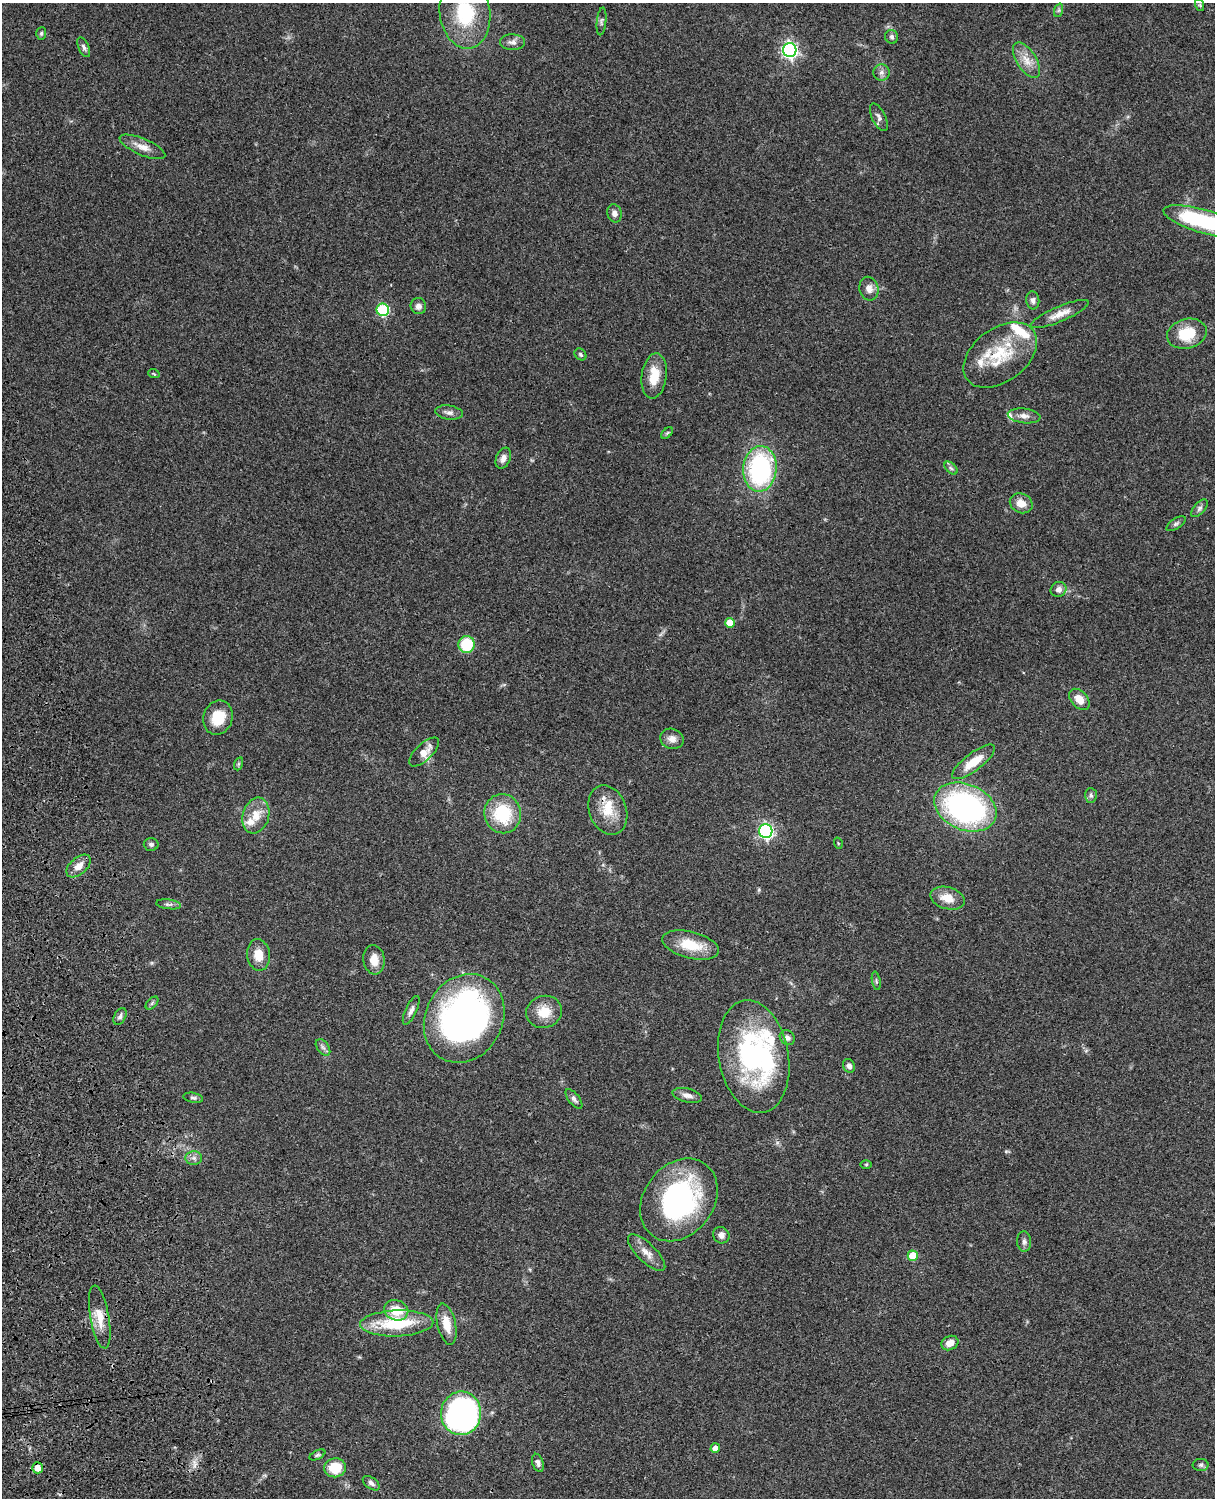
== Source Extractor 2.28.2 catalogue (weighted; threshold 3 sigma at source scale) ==
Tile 7 of 4 x 3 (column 3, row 2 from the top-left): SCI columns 2546-3758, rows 1773-3268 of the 5089 x 4927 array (HDU 1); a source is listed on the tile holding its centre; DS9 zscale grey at full resolution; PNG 1217 x 1500 px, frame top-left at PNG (2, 3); each listed source drawn as its Kron ellipse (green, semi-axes under 4 px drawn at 4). Shown black and unused: <1% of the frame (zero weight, under 3 of 4 exposures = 6% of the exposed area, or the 3 px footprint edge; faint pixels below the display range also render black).
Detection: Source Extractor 2.28.2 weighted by HDU 2 'WHT'; one run over the whole footprint, this tile lists its part. Background 0.0798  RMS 0.0058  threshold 0.0262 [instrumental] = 3 sigma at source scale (4.5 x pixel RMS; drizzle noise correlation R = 1.50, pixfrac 1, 0.05/0.05 arcsec/px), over >= 5 px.
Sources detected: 98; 2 inside a brighter object's white glare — neither listed nor drawn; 6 inside a brighter listed object's ellipse — not listed separately; the other 90 listed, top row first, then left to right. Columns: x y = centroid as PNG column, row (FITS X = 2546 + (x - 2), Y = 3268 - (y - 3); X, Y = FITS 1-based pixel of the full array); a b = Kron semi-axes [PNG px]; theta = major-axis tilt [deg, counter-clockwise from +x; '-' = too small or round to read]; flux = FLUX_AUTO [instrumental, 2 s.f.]
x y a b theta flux
1200 5 6 4 -72 0.73
1059 10 7 4 71 0.97
465 13 36 25 -82 35
602 21 14 4 84 1.5
41 33 6 5 - 1
892 37 7 6 - 1.6
512 42 12 7 -1 3
84 47 11 5 -66 1.7
790 50 7 7 - 160
1027 60 20 10 -58 7.1
881 72 8 8 - 2.3
879 117 15 6 -64 2.5
142 147 24 8 -23 5.8
614 213 9 7 -77 2.6
1204 221 42 11 -16 53
869 289 12 9 -77 4.2
1033 300 9 6 -85 1.9
418 306 8 7 - 2.6
383 310 6 6 - 56
1060 314 31 7 23 6.8
1187 334 20 14 15 18
580 354 6 5 - 1.2
1000 355 41 26 37 29
154 374 6 3 -19 0.64
654 376 23 12 83 12
449 412 14 7 -8 2.5
1024 416 16 7 -6 3.6
667 433 7 4 44 0.96
503 458 11 7 68 3.2
951 468 8 4 -45 1.3
760 469 23 16 85 83
1021 503 12 9 -24 5.9
1199 508 10 5 49 1.8
1176 524 11 5 34 1.4
1059 589 8 7 - 2.6
730 623 5 5 - 11
467 644 8 8 - 23
1079 699 12 8 -48 5.9
218 717 17 14 69 14
672 739 12 10 -17 4.3
424 752 19 8 44 6.9
974 762 26 9 37 12
238 764 7 4 71 0.82
1091 795 7 6 - 1.4
965 807 32 22 -23 140
608 810 25 18 -69 13
503 814 20 18 -77 28
256 816 18 13 73 9.5
766 831 7 6 - 130
838 843 6 3 -72 0.52
151 844 7 6 - 1.4
78 866 14 8 41 5.2
947 898 18 11 -15 8.2
169 904 12 5 -7 1.7
690 945 29 13 -15 16
258 955 16 11 -82 8.2
374 960 14 10 -82 6.6
876 981 9 3 -79 0.75
152 1003 8 4 46 1.2
411 1010 15 5 65 2.6
544 1012 18 16 17 11
120 1016 9 5 62 1.7
464 1018 46 38 62 250
787 1038 8 7 - 2.1
323 1047 9 6 -53 1.7
754 1056 57 35 -80 97
849 1066 7 5 -60 1.8
687 1095 15 7 -13 3.3
193 1098 10 5 -11 1.2
574 1099 12 5 -52 1.9
194 1158 8 6 -2 2.2
866 1164 6 4 1 0.66
679 1200 45 35 53 98
721 1235 8 8 - 3
1024 1242 10 7 -86 1.9
647 1253 24 9 -44 6.1
913 1256 5 5 - 14
396 1310 12 10 -20 11
100 1317 32 9 -80 9.6
397 1323 36 13 2 32
447 1324 21 9 -77 9.2
950 1343 9 7 28 5
461 1413 22 20 85 190
715 1448 5 5 - 4.4
317 1455 8 4 27 1.1
538 1463 9 5 -72 2.1
1201 1465 8 6 1 1.5
37 1468 5 5 - 6.5
335 1468 11 9 9 15
371 1483 9 5 -37 1.9
Overlapping masked pixels (flux is a lower limit): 1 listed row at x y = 608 810
Isophote crosses this tile's border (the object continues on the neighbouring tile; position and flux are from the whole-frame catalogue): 2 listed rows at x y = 465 13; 1204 221